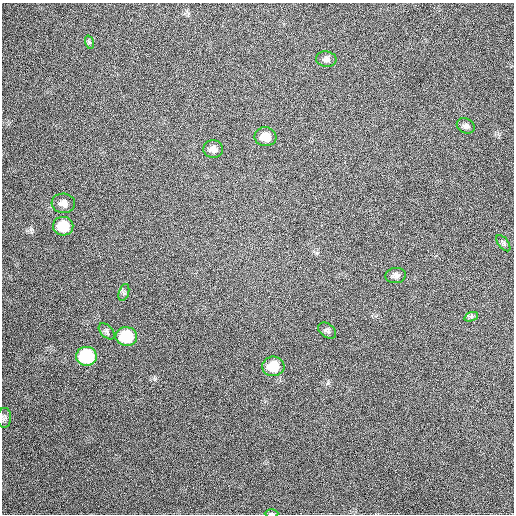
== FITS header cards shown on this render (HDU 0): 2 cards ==
NAXIS1  =                  512
NAXIS2  =                  512

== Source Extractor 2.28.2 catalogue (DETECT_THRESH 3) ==
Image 512 x 512 px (HDU 0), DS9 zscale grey, 1 PNG px = 1 image px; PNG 516 x 516 px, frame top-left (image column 1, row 512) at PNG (2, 3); each listed source drawn as its Kron ellipse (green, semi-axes under 4 px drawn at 4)
Background 468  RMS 13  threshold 38.7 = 3 sigma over >= 5 px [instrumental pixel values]
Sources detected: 18; all 18 listed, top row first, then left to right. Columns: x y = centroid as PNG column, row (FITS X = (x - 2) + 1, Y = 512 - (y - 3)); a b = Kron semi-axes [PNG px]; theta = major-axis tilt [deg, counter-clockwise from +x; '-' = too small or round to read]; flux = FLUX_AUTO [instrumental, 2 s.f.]
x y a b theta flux
89 42 7 4 -72 1400
326 59 10 7 -9 3100
466 126 9 7 -26 3000
265 137 11 9 -8 12000
213 149 10 8 -4 4500
63 203 12 9 -6 5800
63 226 10 9 - 25000
503 243 9 5 -53 1700
396 276 10 7 7 3600
124 292 9 5 72 1900
471 317 7 4 19 1800
107 331 10 6 -46 2300
327 331 10 6 -36 2500
126 336 11 9 -6 39000
86 356 10 9 - 67000
273 366 11 10 - 20000
4 418 10 7 85 2400
271 514 7 3 0 1000
At the frame edge (FLAGS 8, measured only in part): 1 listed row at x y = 271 514